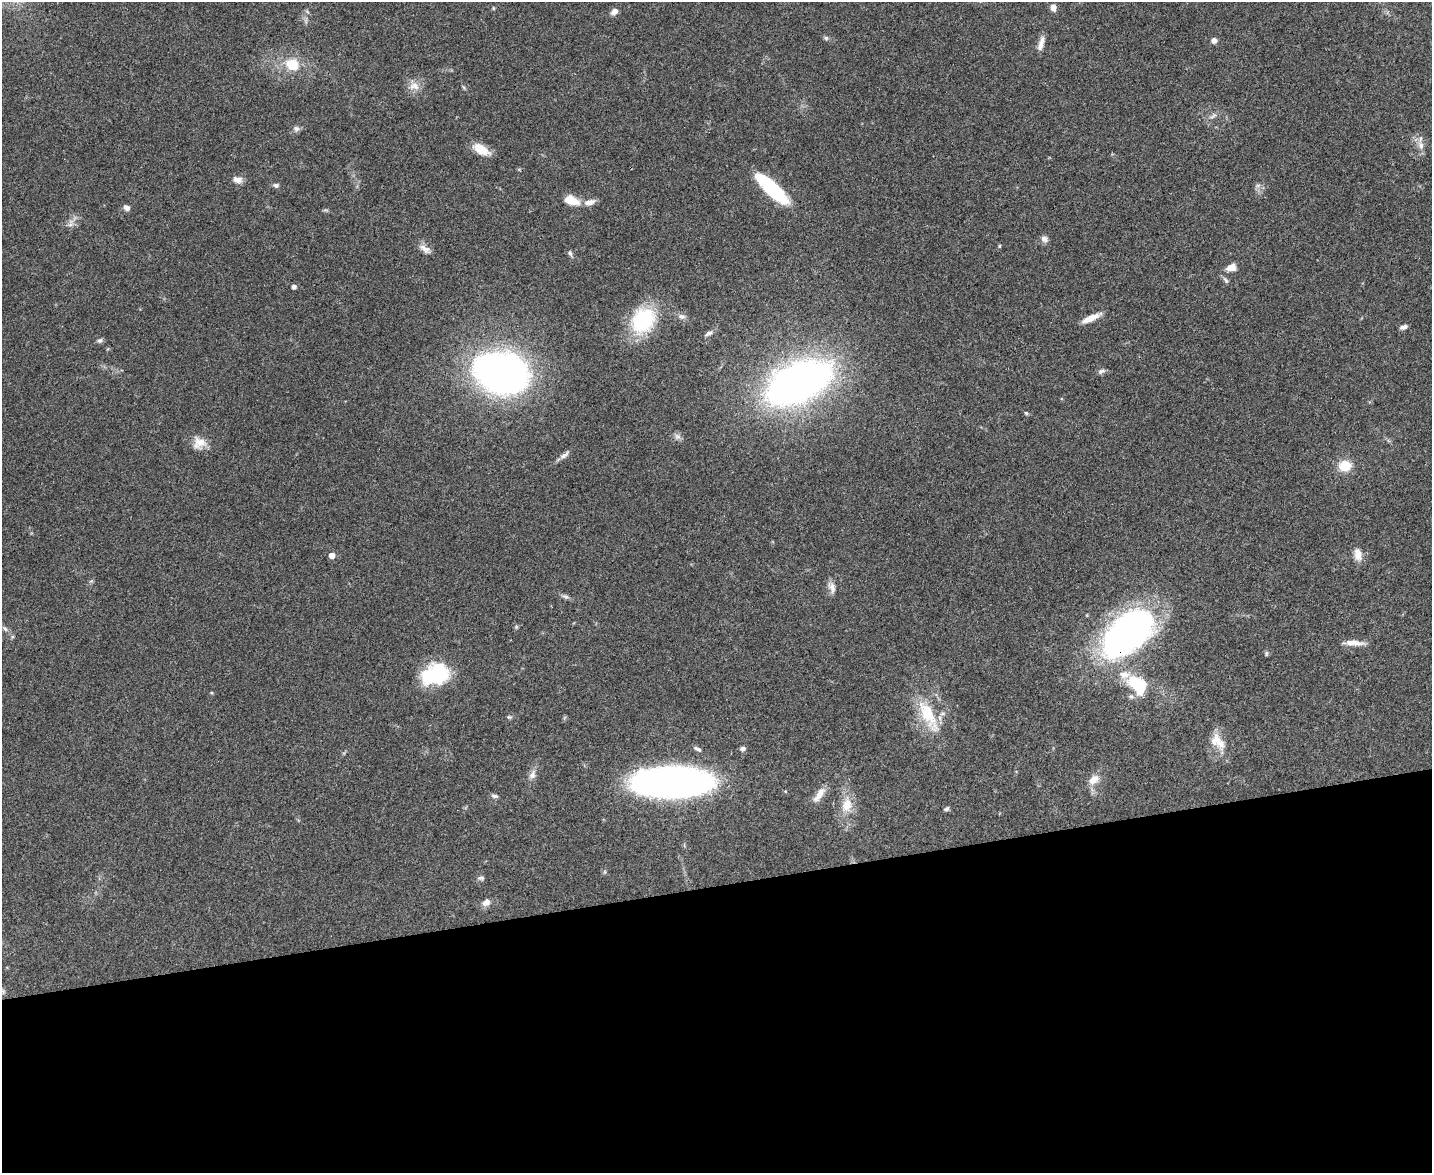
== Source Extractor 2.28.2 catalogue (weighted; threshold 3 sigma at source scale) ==
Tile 11 of 3 x 4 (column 2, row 4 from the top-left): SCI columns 1564-2993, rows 2-1172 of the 4665 x 4686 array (HDU 1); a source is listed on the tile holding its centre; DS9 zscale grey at full resolution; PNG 1434 x 1175 px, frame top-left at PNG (2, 2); no overlay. Shown black and unused: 25% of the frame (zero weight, under 3 of 4 exposures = <1% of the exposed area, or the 3 px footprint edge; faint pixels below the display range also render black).
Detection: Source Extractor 2.28.2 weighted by HDU 2 'WHT'; one run over the whole footprint, this tile lists its part. Background 0.0555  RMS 0.0047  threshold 0.021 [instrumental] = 3 sigma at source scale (4.5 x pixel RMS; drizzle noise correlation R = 1.50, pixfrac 1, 0.05/0.05 arcsec/px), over >= 5 px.
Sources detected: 68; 1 too faint to see at this stretch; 1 inside a brighter object's white glare — not listed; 1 inside a brighter listed object's ellipse — not listed separately; the other 65 listed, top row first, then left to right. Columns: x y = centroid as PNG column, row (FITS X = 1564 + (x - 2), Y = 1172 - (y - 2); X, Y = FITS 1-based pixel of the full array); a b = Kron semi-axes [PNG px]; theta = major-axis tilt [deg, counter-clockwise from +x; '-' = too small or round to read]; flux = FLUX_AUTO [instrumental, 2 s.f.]
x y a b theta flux
1053 7 9 7 -83 2.4
493 8 5 3 - 0.43
614 11 8 6 34 2.4
826 38 6 6 - 0.84
1214 40 6 6 - 1.9
1041 43 20 6 74 3.1
292 65 19 15 -29 11
414 86 15 11 -5 4.2
1213 116 11 5 39 1.6
296 128 8 7 - 1.5
1421 145 11 8 -78 3
481 149 19 9 -29 8
238 180 11 7 -8 3
276 185 7 6 - 1.1
771 188 37 10 -44 41
571 200 14 8 -19 8.8
589 202 16 7 15 3.2
127 208 8 6 -33 1.7
1044 239 10 8 -33 1.8
999 246 4 4 - 0.52
425 249 17 8 -37 3
570 253 10 5 -72 1
1231 267 13 9 16 3.6
1226 280 10 5 -51 1.1
294 287 4 4 - 1.9
682 316 10 7 -6 1.9
1091 318 23 6 24 5.3
643 320 32 24 61 32
1403 327 10 5 17 1.4
709 333 11 5 24 1.5
100 341 8 6 34 1.1
1101 371 10 6 25 1.3
501 373 43 30 -13 270
798 383 52 27 26 300
1026 413 5 4 - 0.59
677 436 9 7 -37 1.7
199 443 17 15 19 6
564 455 15 6 36 2.1
1345 466 11 9 6 12
1358 554 17 9 -82 4.6
332 555 5 4 - 4.4
832 587 16 8 -67 2.9
566 596 11 5 -23 1.4
516 627 6 4 72 0.57
5 629 8 5 -53 1.3
1128 633 56 30 41 180
1353 643 25 6 -2 4.5
1266 654 8 4 90 0.65
436 675 26 19 -1 35
1137 684 25 16 -43 21
928 715 48 16 -62 19
509 717 6 4 -40 0.64
1218 742 25 14 -50 8.4
698 749 11 5 -28 1.4
743 749 8 6 14 1.1
532 774 14 8 68 2.7
1094 780 15 9 45 5
672 782 55 21 0 290
819 795 21 8 55 4.5
494 796 10 5 -10 1.1
847 805 19 14 83 8.1
946 809 7 5 28 1
481 878 9 6 -5 1.2
486 902 10 7 29 2.8
3 992 8 4 90 0.81
Overlapping masked pixels (flux is a lower limit): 1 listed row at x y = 1128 633